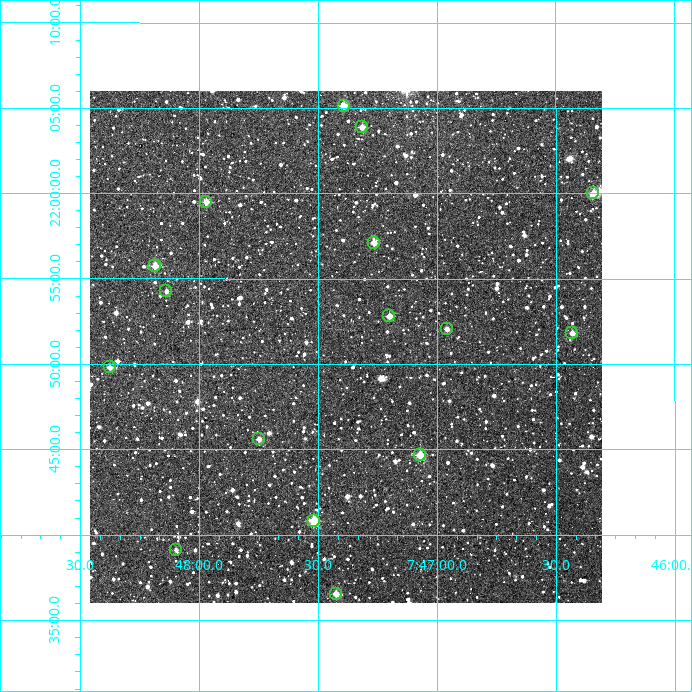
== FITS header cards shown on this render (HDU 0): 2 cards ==
NAXIS1  =                  512
NAXIS2  =                  512

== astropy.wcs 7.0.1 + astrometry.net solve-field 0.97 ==
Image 512 x 512 px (HDU 0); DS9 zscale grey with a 90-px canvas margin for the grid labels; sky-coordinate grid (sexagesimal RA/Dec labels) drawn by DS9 from the SOLVED WCS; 16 Tycho-2 reference stars matched to detected sources circled (green)
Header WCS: RA---TAN/DEC--TAN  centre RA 07:47:23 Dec +21:51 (116.85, +21.85 deg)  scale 3.52 arcsec/px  FOV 30.0' x 30.0'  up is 0 deg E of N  parity normal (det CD < 0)
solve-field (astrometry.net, Tycho-2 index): VERIFIED the header's WCS against the Tycho-2 star catalogue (verified at 2 index scales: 9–16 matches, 0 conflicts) and refined it, rather than solving blind
Solved WCS: RA---TAN-SIP/DEC--TAN-SIP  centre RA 07:47:23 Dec +21:51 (116.85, +21.85 deg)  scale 3.51 arcsec/px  FOV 30.0' x 30.0'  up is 0 deg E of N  parity normal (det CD < 0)
The solver's refit moves the header's centre by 1.8 arcsec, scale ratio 0.9998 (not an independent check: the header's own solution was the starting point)
Tycho-2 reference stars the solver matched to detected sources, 16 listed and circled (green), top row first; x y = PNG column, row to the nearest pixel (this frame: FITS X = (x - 90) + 1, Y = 512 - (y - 91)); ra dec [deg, ICRS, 3 dp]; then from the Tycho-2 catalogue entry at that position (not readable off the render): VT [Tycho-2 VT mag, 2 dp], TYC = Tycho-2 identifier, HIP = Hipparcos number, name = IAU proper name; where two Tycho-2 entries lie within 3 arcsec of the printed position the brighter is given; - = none
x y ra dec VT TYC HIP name
344 106 116.848 +22.085 10.86 1374-1358-1 - -
362 127 116.829 +22.065 11.54 1374-1314-1 - -
593 193 116.585 +22.000 10.61 1374-433-1 - -
206 202 116.993 +21.992 10.97 1374-1310-1 - -
374 243 116.817 +21.952 11.40 1374-1883-1 - -
155 266 117.047 +21.929 11.12 1374-1269-1 - -
166 291 117.035 +21.904 12.10 1374-1030-1 - -
389 316 116.800 +21.880 11.30 1374-1365-1 - -
447 329 116.740 +21.867 11.67 1374-1573-1 - -
572 333 116.608 +21.864 11.48 1374-1136-1 - -
110 367 117.094 +21.830 11.46 1374-1139-1 - -
259 439 116.937 +21.760 11.93 1374-1325-1 - -
420 455 116.768 +21.744 10.67 1374-601-1 - -
314 521 116.880 +21.680 10.26 1374-943-1 - -
176 550 117.024 +21.652 12.43 1374-1936-1 - -
336 594 116.856 +21.609 11.20 1374-1330-1 - -